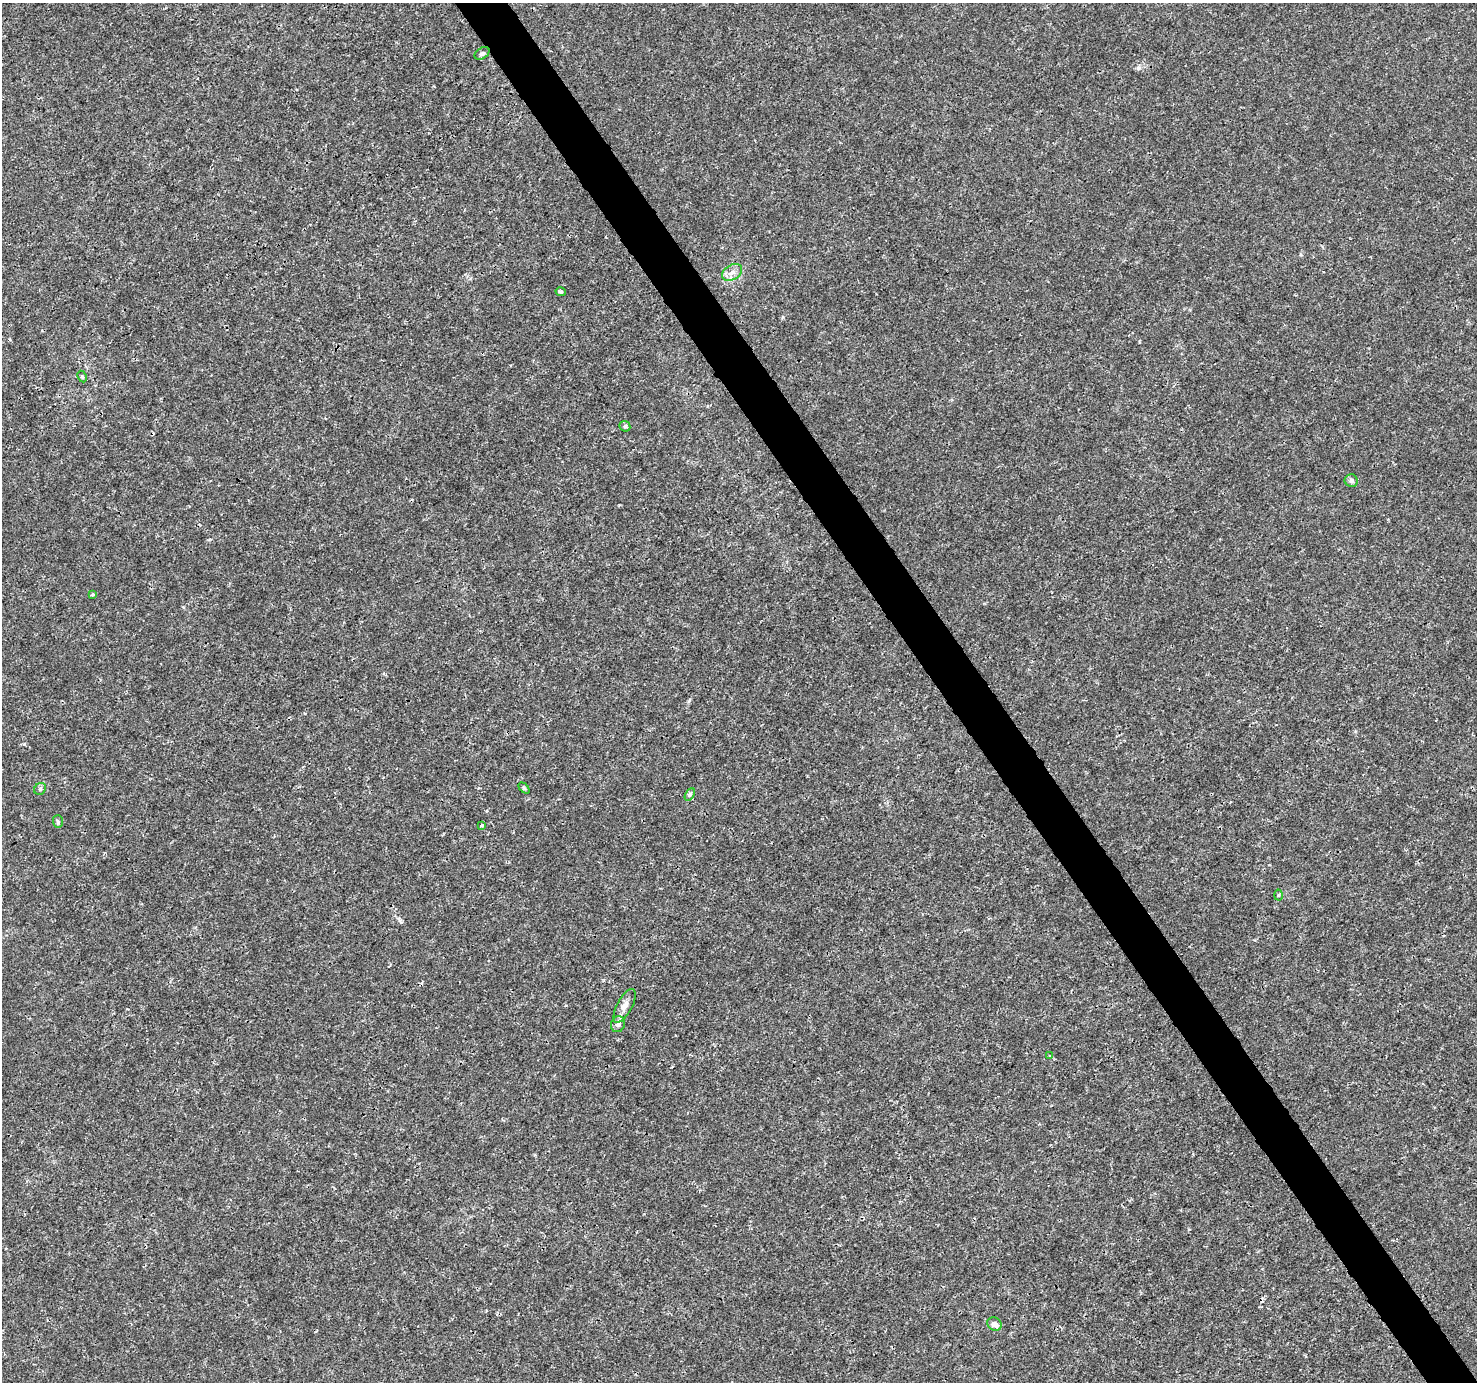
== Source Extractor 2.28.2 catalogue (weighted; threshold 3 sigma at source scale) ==
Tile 6 of 4 x 4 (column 2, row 2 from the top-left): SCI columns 1480-2954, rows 2941-4320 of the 5904 x 5819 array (HDU 1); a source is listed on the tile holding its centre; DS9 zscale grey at full resolution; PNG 1479 x 1384 px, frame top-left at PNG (2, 3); each listed source drawn as its Kron ellipse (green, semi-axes under 4 px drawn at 4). Shown black and unused: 4% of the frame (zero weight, under 3 of 4 exposures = <1% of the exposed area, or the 3 px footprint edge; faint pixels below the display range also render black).
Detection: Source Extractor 2.28.2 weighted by HDU 2 'WHT'; one run over the whole footprint, this tile lists its part. Background 0.00288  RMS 0.0011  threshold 0.00492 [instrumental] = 3 sigma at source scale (4.5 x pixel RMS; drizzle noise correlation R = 1.50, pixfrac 1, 0.0396/0.0396 arcsec/px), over >= 5 px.
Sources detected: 17; all 17 listed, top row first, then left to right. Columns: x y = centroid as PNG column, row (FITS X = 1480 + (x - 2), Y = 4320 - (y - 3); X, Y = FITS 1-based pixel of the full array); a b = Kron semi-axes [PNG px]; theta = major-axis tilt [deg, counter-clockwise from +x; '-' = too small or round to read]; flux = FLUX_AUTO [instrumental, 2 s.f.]
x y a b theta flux
482 53 8 5 32 0.26
732 272 11 7 31 0.65
561 292 5 4 - 0.18
82 377 6 4 -63 0.16
625 426 6 5 - 0.16
1351 481 7 6 - 0.31
93 594 4 3 - 0.15
524 788 6 4 -45 0.14
40 789 6 5 - 0.21
690 794 7 4 59 0.2
58 822 6 5 - 0.2
482 825 4 3 - 0.19
1278 895 5 3 - 0.11
624 1006 19 7 62 0.82
618 1024 8 7 - 0.43
1050 1056 4 4 - 0.2
994 1324 7 6 - 0.6
Unlisted compact peaks at least as high as the median listed source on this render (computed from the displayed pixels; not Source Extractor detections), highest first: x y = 24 744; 1138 68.